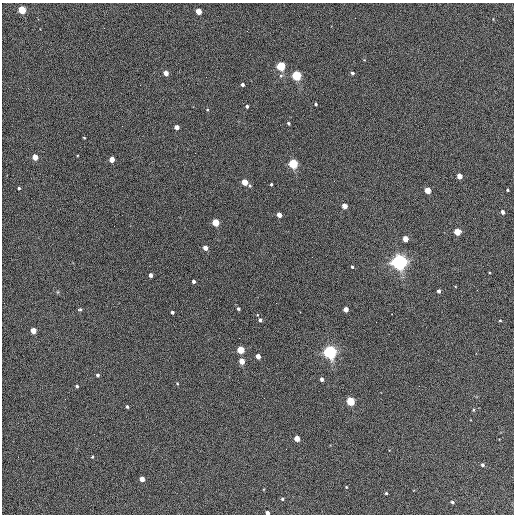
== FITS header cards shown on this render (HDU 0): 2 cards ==
NAXIS1  =                  512 / Axis length
NAXIS2  =                  512 / Axis length

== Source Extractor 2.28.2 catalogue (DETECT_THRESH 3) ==
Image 512 x 512 px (HDU 0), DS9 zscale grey, 1 PNG px = 1 image px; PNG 516 x 516 px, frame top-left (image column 1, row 512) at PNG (2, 3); no overlay
Background 407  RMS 22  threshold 65.2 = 3 sigma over >= 5 px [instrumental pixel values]
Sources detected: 62; all 62 listed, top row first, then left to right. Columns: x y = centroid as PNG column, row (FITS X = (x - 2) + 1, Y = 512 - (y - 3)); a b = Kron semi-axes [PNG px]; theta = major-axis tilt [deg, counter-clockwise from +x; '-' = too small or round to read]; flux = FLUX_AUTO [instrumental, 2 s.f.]
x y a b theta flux
22 10 4 4 - 78000
198 11 4 4 - 29000
281 66 4 4 - 140000
166 73 4 4 - 15000
352 73 4 3 - 2700
296 76 4 4 - 180000
242 85 3 3 - 3800
316 104 3 3 - 1900
247 106 3 3 - 2700
207 110 4 3 - 1200
288 123 3 3 - 2400
177 127 4 4 - 10000
84 138 3 2 - 1400
35 157 4 4 - 23000
112 159 4 4 - 19000
293 164 4 4 - 160000
459 176 4 4 - 19000
245 182 4 4 - 31000
271 184 3 3 - 2000
19 188 3 3 - 2100
427 190 4 4 - 36000
508 190 3 2 - 1600
344 206 4 4 - 18000
503 212 4 3 - 6300
279 215 4 4 - 13000
215 222 4 4 - 61000
457 232 4 4 - 44000
405 239 4 4 - 24000
205 248 4 4 - 12000
312 257 2 2 - 680
399 262 6 5 - 850000
352 267 3 3 - 1800
151 275 4 3 - 7500
194 281 4 3 - 4600
439 291 4 3 - 4600
238 309 4 3 - 2500
346 309 4 4 - 15000
79 310 6 3 21 2400
172 312 3 3 - 3000
260 320 4 4 - 3300
500 320 3 2 - 1200
33 330 4 4 - 22000
241 350 4 4 - 56000
330 352 5 5 - 570000
258 356 4 4 - 16000
242 361 4 4 - 21000
97 375 4 3 - 2700
322 379 4 3 - 5300
177 383 4 3 - 1200
77 386 3 3 - 2500
351 401 4 4 - 96000
127 407 3 3 - 2600
473 410 5 3 - 1500
297 438 4 4 - 24000
92 457 3 3 - 1800
482 465 4 4 - 3000
142 479 4 4 - 14000
346 487 3 3 - 1200
386 493 3 3 - 1600
282 499 4 3 - 2000
452 502 4 3 - 2300
267 513 4 3 - 7000
At the frame edge (FLAGS 8, measured only in part): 1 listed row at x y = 267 513